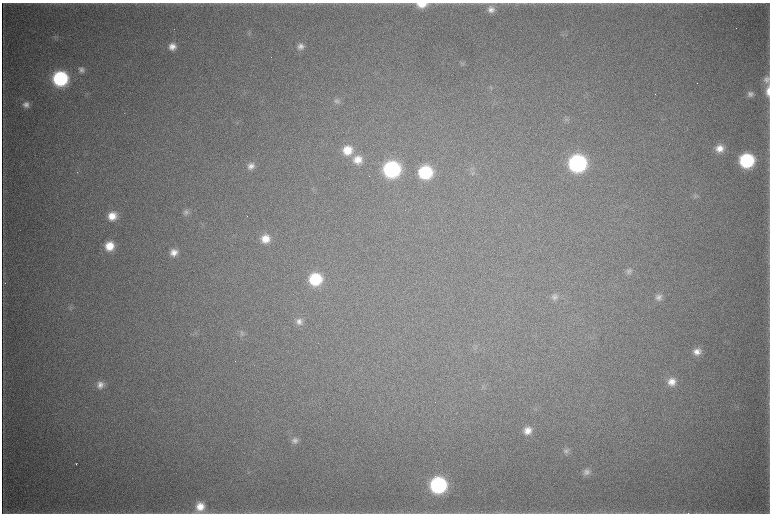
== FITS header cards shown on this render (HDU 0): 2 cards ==
NAXIS1  =                 1536 / length of data axis 1
NAXIS2  =                 1023 / length of data axis 2

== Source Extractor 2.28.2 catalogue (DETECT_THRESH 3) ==
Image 1536 x 1023 px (HDU 0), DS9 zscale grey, zoomed out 1/2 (1 PNG px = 2 x 2 image px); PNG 772 x 516 px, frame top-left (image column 1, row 1022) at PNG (2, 3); no overlay
Background 4390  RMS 38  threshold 113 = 3 sigma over >= 5 px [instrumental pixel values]
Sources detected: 55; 3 cannot appear on this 1/2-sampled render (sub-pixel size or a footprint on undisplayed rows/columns) and are not listed; the other 52 listed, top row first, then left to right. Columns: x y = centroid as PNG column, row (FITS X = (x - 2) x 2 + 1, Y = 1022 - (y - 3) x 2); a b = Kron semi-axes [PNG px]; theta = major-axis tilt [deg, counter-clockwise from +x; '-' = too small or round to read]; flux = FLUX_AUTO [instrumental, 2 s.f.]
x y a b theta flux
421 4 12 7 2 1.2e+05
491 9 9 9 - 5.8e+04
249 33 6 3 17 1.0e+04
56 37 6 4 21 1.3e+04
172 46 9 8 - 6.8e+04
300 46 9 9 - 5.0e+04
463 63 7 3 61 1.3e+04
81 70 8 8 - 3.3e+04
60 78 10 10 - 1.1e+06
767 79 9 8 - 4.2e+04
491 88 5 3 - 1.0e+04
768 91 14 5 89 7.1e+04
655 94 2 1 - 3.8e+03
750 94 8 7 - 3.6e+04
337 101 9 8 - 3.5e+04
26 104 8 7 - 4.2e+04
566 120 6 5 - 1.9e+04
720 148 10 9 - 9.4e+04
347 150 12 11 - 1.7e+05
358 159 12 11 - 1.2e+05
747 160 10 10 - 9.0e+05
577 163 11 11 - 1.8e+06
251 166 10 8 16 5.6e+04
392 169 11 10 - 1.4e+06
425 172 10 10 - 6.3e+05
696 196 9 6 73 2.5e+04
186 212 9 8 - 3.2e+04
112 216 9 8 - 1.2e+05
265 239 10 9 - 1.2e+05
109 246 10 9 - 1.5e+05
174 252 9 8 - 7.1e+04
629 271 8 8 - 3.3e+04
315 279 10 10 - 4.6e+05
555 297 10 8 4 3.8e+04
659 297 9 8 - 4.3e+04
70 307 7 3 34 1.4e+04
299 321 9 9 - 4.7e+04
195 332 5 3 - 1.1e+04
242 333 7 7 - 2.4e+04
474 348 5 2 - 7.0e+03
697 352 10 9 - 6.7e+04
672 382 10 10 - 8.7e+04
100 385 9 8 - 6.1e+04
527 431 10 9 - 8.4e+04
295 441 9 8 - 3.9e+04
566 451 9 8 - 3.6e+04
76 464 3 2 - 8.4e+03
587 472 10 8 5 4.4e+04
438 485 11 11 - 1.4e+06
200 507 11 10 - 1.3e+05
501 513 7 2 1 9.8e+03
688 513 2 2 - 5.2e+03
At the frame edge (FLAGS 8, measured only in part): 4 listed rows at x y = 421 4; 768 91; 200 507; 688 513
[3 sub-pixel or undisplayed-footprint detections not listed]